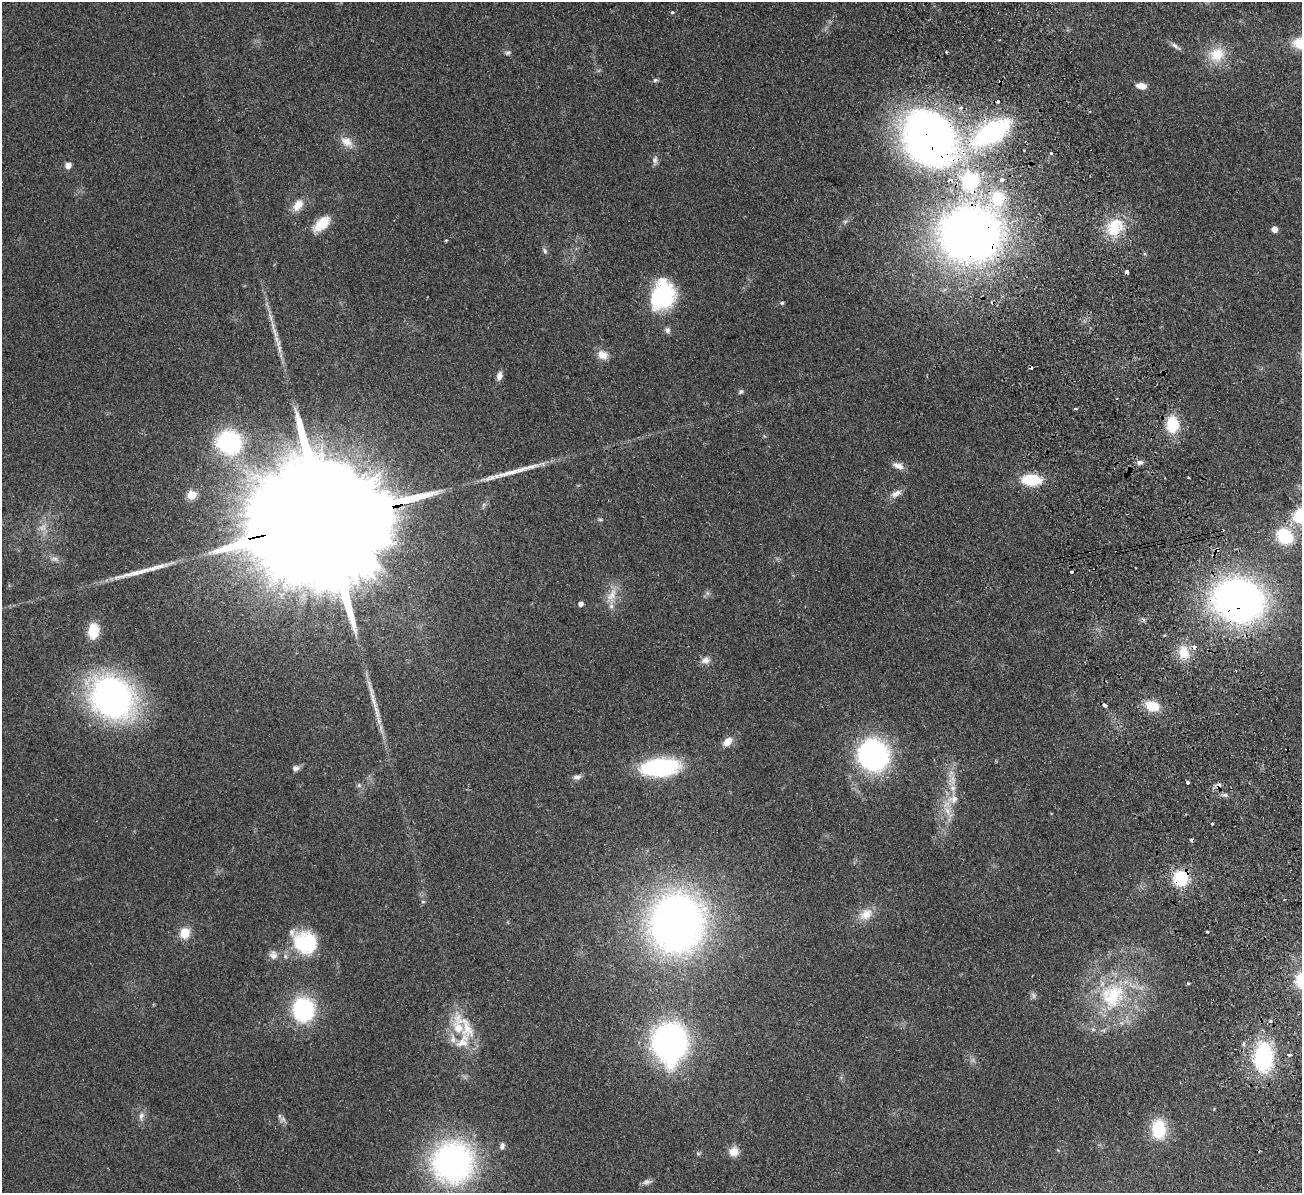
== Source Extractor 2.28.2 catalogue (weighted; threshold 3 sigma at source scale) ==
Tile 6 of 4 x 4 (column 2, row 2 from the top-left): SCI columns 1356-2655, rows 2550-3740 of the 5311 x 5219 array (HDU 1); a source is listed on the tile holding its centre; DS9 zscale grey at full resolution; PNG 1304 x 1195 px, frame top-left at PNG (2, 2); no overlay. Shown black and unused: <1% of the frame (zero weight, under 2 of 3 exposures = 3% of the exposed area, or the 3 px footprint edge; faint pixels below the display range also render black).
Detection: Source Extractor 2.28.2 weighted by HDU 2 'WHT'; one run over the whole footprint, this tile lists its part. Background 0.107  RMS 0.008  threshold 0.036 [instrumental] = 3 sigma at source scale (4.5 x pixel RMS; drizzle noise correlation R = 1.50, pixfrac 1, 0.05/0.05 arcsec/px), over >= 5 px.
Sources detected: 109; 3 too faint to see at this stretch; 8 cosmic-ray / hot-pixel residue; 3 long thin detections or spike segments (spike, bleed or trail) — not listed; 8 inside a brighter listed object's ellipse — not listed separately; the other 87 listed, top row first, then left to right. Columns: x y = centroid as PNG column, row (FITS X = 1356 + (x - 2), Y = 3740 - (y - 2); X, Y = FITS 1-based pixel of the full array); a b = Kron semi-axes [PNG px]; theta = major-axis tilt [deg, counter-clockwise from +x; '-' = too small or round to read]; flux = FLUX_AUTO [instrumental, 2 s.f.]
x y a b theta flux
672 12 3 3 - 1.9
1175 46 16 5 -35 3.1
508 53 7 6 - 1.8
1217 54 22 19 33 21
655 80 6 5 - 1.6
1141 86 13 7 -10 6.8
998 102 4 3 - 2
929 138 78 63 -48 400
347 142 19 11 -39 9.1
1051 153 3 3 - 2.3
655 160 13 7 85 3.1
68 165 6 5 - 5.9
998 198 23 18 85 38
298 205 16 10 52 9.3
322 224 22 11 40 16
1115 227 25 21 56 30
1274 229 5 5 - 6.2
970 234 41 37 6 720
446 240 5 3 - 0.68
545 251 8 5 -54 1.9
1127 272 4 3 - 7
662 295 31 24 70 74
782 303 5 5 - 1.1
667 330 9 7 -50 2.6
275 332 28 6 -77 9.7
603 355 14 11 -29 7.7
499 376 10 6 76 5
741 392 7 5 44 1.6
1075 409 3 3 - 2.2
1172 424 16 12 88 29
229 442 25 23 -47 88
1140 462 8 7 - 3
898 466 15 7 -19 5.6
1188 478 3 3 - 1.6
1031 480 20 11 -2 29
896 493 17 8 30 5.3
191 495 5 5 - 31
600 519 6 4 -1 1.1
325 522 91 25 12 84000
1285 536 15 12 -34 41
1217 549 6 4 79 2.5
55 559 11 7 -12 3.5
1072 572 3 3 - 6.7
707 593 7 6 - 2.1
612 595 23 12 67 12
1238 600 37 31 -17 430
580 604 4 4 - 3.7
93 630 14 10 86 23
1184 652 19 14 -77 16
705 660 12 9 11 5
112 697 42 35 -50 270
1152 706 16 11 -13 18
727 742 10 7 41 9.3
873 755 21 20 - 210
295 768 8 7 - 3
660 768 34 15 5 100
577 777 12 6 11 3.2
1188 782 4 3 - 2.5
359 785 7 5 -47 1.7
1225 795 7 6 - 2.1
953 799 17 12 5 9.8
947 811 15 7 -50 6.6
1212 824 3 3 - 2.4
1180 878 14 13 - 37
423 901 5 3 - 0.89
866 914 21 13 36 12
676 923 41 38 82 590
1207 932 3 2 - 1
185 933 11 10 - 14
304 943 25 23 -20 54
273 955 12 10 -67 5.1
1188 983 4 3 - 1.1
1033 995 9 6 -75 2.2
1112 996 43 36 64 79
303 1009 19 17 -90 94
458 1028 27 15 -68 24
669 1042 31 25 -90 260
1289 1055 4 3 - 2.3
1264 1057 24 15 89 96
141 1116 11 7 75 4.1
283 1119 9 8 - 2.9
1159 1129 24 17 -88 28
502 1146 10 6 78 2.6
734 1152 11 11 - 8.3
698 1153 6 4 -2 1.2
452 1162 33 32 - 250
647 1182 12 6 9 2.9
Overlapping masked pixels (flux is a lower limit): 10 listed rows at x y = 929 138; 998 198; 1115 227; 970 234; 325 522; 1217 549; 1238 600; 660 768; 1180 878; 1264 1057